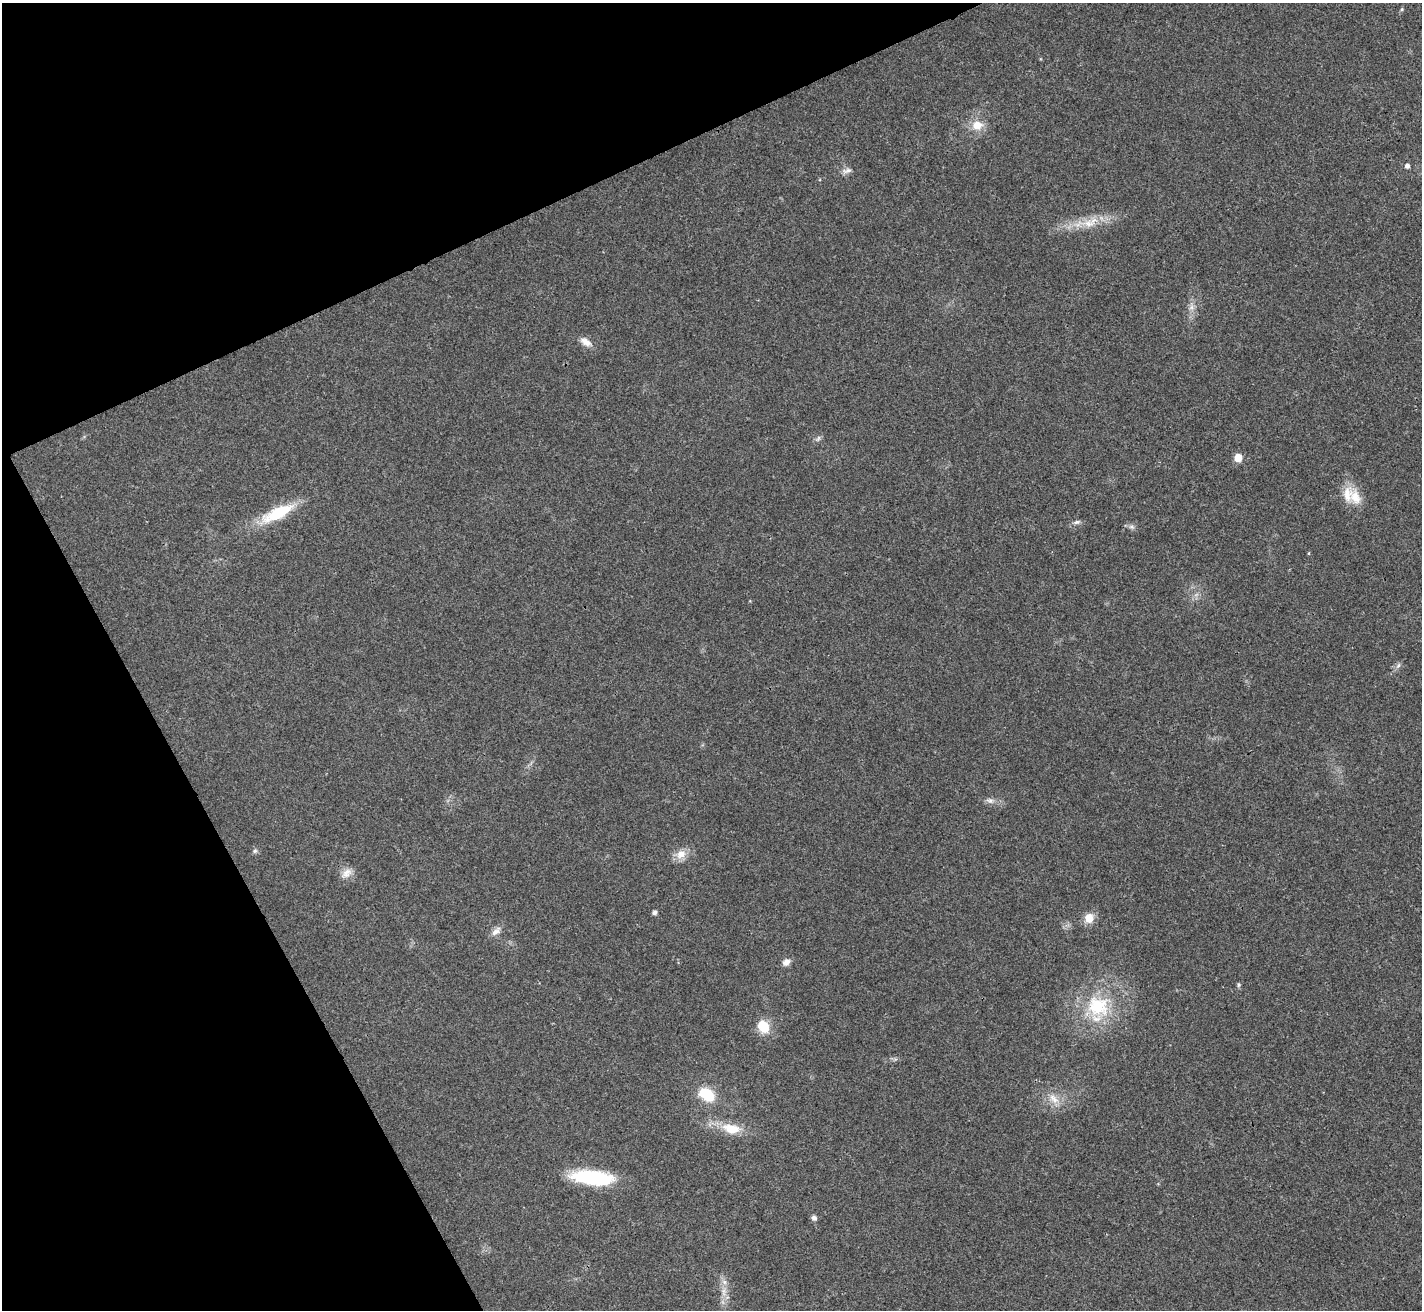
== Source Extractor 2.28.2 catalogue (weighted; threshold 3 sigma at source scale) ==
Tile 5 of 4 x 4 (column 1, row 2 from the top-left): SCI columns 6-1425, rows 2906-4213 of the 5689 x 5677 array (HDU 1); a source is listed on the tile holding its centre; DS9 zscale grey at full resolution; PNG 1424 x 1312 px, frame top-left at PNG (2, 3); no overlay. Shown black and unused: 23% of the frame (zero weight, under 3 of 4 exposures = <1% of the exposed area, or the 3 px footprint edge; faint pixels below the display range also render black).
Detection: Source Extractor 2.28.2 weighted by HDU 2 'WHT'; one run over the whole footprint, this tile lists its part. Background 0.0208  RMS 0.0055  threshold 0.0248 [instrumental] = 3 sigma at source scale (4.5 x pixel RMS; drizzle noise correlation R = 1.50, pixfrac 1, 0.05/0.05 arcsec/px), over >= 5 px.
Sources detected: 34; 1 inside a brighter object's white glare — not listed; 2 inside a brighter listed object's ellipse — not listed separately; the other 31 listed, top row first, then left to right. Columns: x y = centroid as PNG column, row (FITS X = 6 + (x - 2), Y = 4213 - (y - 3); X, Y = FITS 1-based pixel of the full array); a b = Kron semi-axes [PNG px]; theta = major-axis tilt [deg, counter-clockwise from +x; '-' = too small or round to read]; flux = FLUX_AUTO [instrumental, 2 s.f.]
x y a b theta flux
1402 9 5 4 - 0.72
977 125 13 10 7 7.9
1407 166 5 4 - 2
847 171 14 6 14 2.5
1088 224 19 10 -8 7.9
1191 307 8 5 90 2
585 342 16 9 -34 4.4
818 439 9 5 63 1.3
1238 458 5 5 - 10
1355 497 24 15 -68 10
278 513 41 13 26 25
1076 522 9 5 18 1.6
1131 527 9 4 -8 1.4
1398 666 8 4 58 1.4
990 800 12 7 -12 2.5
255 851 7 5 44 1.2
681 854 15 12 33 6
346 873 16 10 39 4.5
655 912 5 5 - 1.9
1089 918 10 9 - 7.2
496 931 15 8 41 3.4
786 962 10 8 32 2.9
1238 985 6 4 89 0.8
1098 1006 24 21 -26 31
764 1027 16 13 -59 10
709 1095 16 12 76 11
1054 1099 18 9 -43 6
731 1129 23 12 -12 12
592 1178 45 14 -6 39
814 1218 8 7 - 1.6
724 1292 13 5 -90 3.6